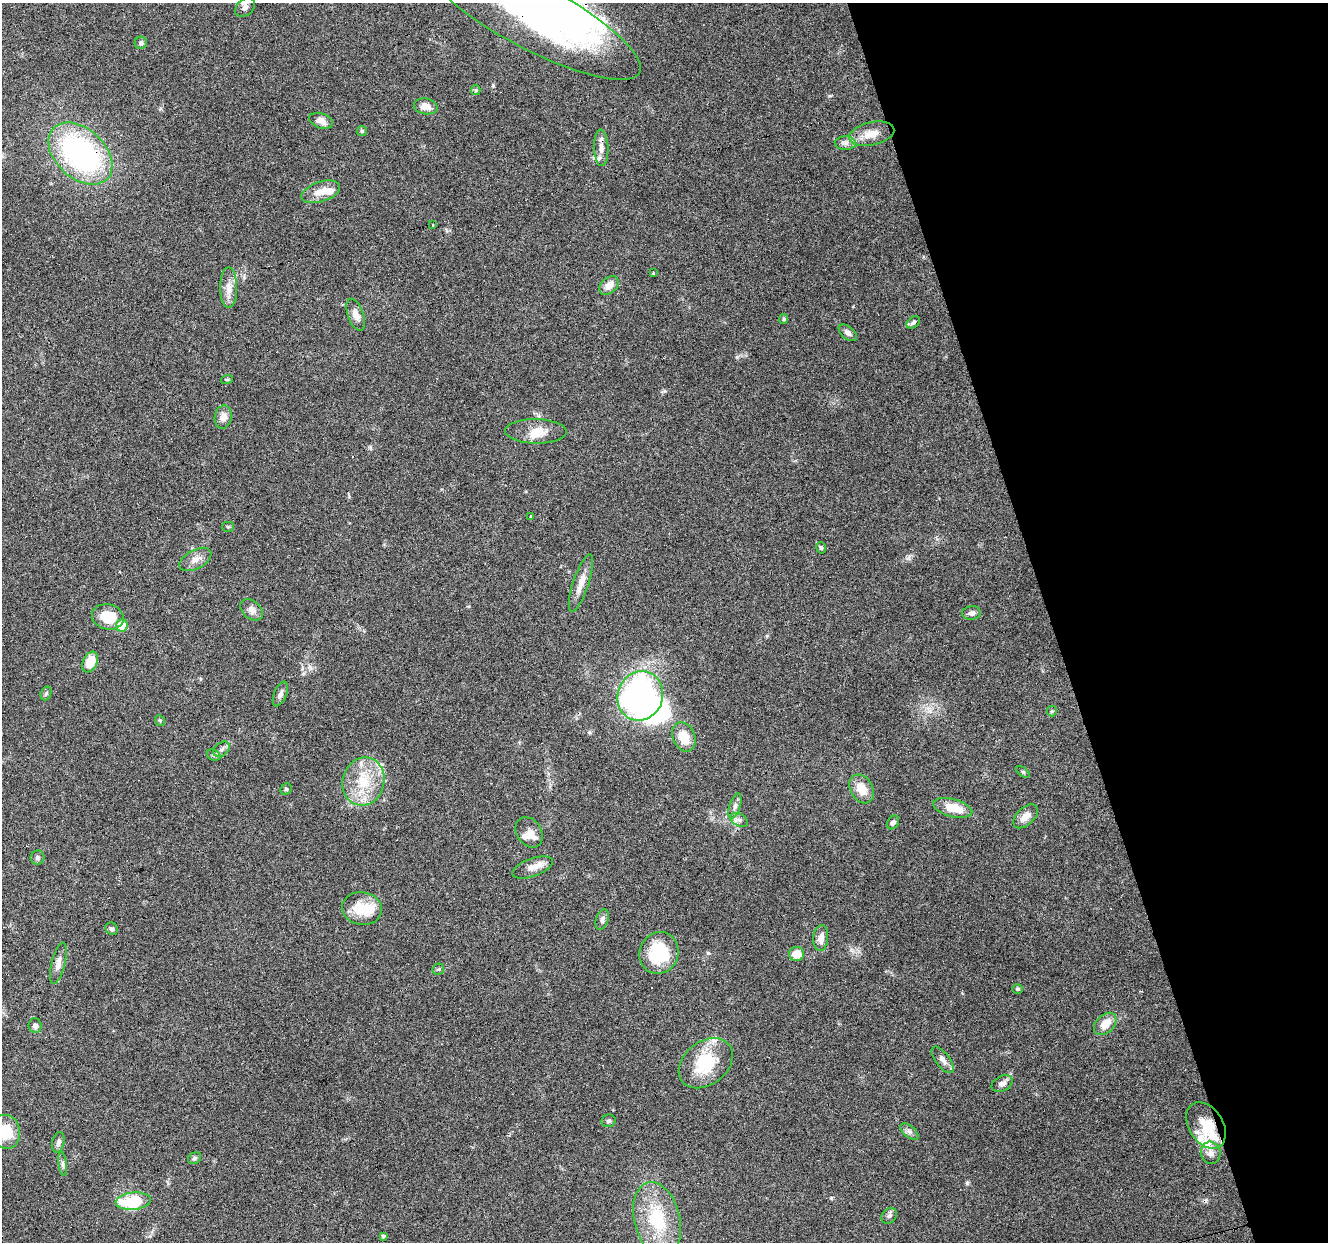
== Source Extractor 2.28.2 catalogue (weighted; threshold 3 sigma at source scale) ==
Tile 12 of 4 x 4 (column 4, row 3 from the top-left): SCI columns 3981-5306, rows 1348-2587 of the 5306 x 5122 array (HDU 1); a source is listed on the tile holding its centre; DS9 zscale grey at full resolution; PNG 1330 x 1244 px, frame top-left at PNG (2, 3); each listed source drawn as its Kron ellipse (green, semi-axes under 4 px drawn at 4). Shown black and unused: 21% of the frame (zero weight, under 3 of 6 exposures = <1% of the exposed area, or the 3 px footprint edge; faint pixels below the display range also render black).
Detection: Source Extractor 2.28.2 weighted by HDU 2 'WHT'; one run over the whole footprint, this tile lists its part. Background 0.0592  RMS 0.004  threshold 0.0164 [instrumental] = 3 sigma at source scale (4.09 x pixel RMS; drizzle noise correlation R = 1.36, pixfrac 0.8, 0.0396/0.0396 arcsec/px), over >= 5 px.
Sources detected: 95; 3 inside a brighter object's white glare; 4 cosmic-ray / hot-pixel residue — neither listed nor drawn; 9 inside a brighter listed object's ellipse — not listed separately; the other 79 listed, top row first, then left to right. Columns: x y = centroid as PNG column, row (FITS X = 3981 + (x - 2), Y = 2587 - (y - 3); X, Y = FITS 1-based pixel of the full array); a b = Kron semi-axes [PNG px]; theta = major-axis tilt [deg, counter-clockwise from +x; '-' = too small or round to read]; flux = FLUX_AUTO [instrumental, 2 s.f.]
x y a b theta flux
245 7 11 8 39 1.7
532 16 122 32 -28 120
141 43 6 6 - 1.1
476 90 5 4 - 0.44
426 106 12 8 -9 3.4
321 121 12 7 -19 2.8
362 131 5 5 - 0.55
872 134 23 11 12 5.7
845 143 10 7 -1 1.6
601 148 18 7 -87 2.6
80 153 37 24 -43 82
321 192 20 10 18 4.7
432 225 3 3 - 1.3
653 273 3 3 - 1.9
609 285 11 7 41 3.8
229 287 20 8 -90 3.8
356 315 17 8 -70 3.2
784 319 5 4 - 0.7
913 322 7 5 40 0.92
848 333 10 6 -41 1.5
227 379 6 4 18 0.4
223 417 11 8 80 2.9
536 431 31 12 -1 6.2
531 517 3 3 - 1.8
228 527 5 5 - 0.48
821 548 6 4 -73 0.61
195 559 17 9 28 3.4
581 583 30 8 72 4.3
252 610 13 9 -42 2.3
971 613 9 7 5 1.5
108 617 16 12 -13 9.5
122 625 6 6 - 7.5
90 662 11 7 65 7.3
46 693 7 5 71 0.7
280 694 13 6 67 1.6
640 696 25 22 69 170
1052 711 5 5 - 0.53
160 720 6 4 -52 0.49
684 737 15 11 -69 7.1
221 749 9 6 41 1.3
214 755 7 5 -21 0.78
1023 772 7 4 -36 0.57
363 781 24 21 76 14
286 789 6 5 - 0.58
862 789 15 11 -60 6.3
735 806 13 5 73 1.6
953 808 20 9 -15 8
1026 816 15 8 44 3.5
739 820 9 6 -29 1.3
893 823 7 5 55 0.93
529 832 16 12 -57 2.9
38 858 7 7 - 0.85
533 867 21 9 20 3.6
362 908 20 16 -9 11
602 919 10 6 70 1.2
112 929 7 6 - 0.79
821 938 13 7 86 2.9
659 953 21 19 67 20
796 954 7 7 - 5.2
58 963 21 6 76 2.6
438 969 6 5 - 0.58
1017 989 5 4 - 0.59
1105 1024 13 9 44 5.3
35 1025 7 6 - 1.5
943 1060 16 7 -53 2.1
706 1063 30 21 38 18
1002 1084 11 7 27 2.1
609 1121 7 6 - 0.83
1206 1125 25 17 -57 9.9
6 1132 17 14 -79 9.7
909 1132 11 5 -41 1.2
58 1142 10 6 77 1.5
1211 1153 11 10 - 2.3
195 1158 7 5 33 0.77
63 1164 12 3 -82 0.86
133 1201 17 8 5 18
889 1216 9 6 44 1
657 1219 38 23 -76 23
383 1236 4 4 - 0.47
Overlapping masked pixels (flux is a lower limit): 5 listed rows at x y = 532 16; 601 148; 80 153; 362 908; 1206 1125
Isophote crosses this tile's border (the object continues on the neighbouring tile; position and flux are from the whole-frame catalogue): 2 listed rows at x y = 532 16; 6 1132
Unlisted compact peaks at least as high as the median listed source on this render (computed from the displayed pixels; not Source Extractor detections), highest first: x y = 967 1183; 737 357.